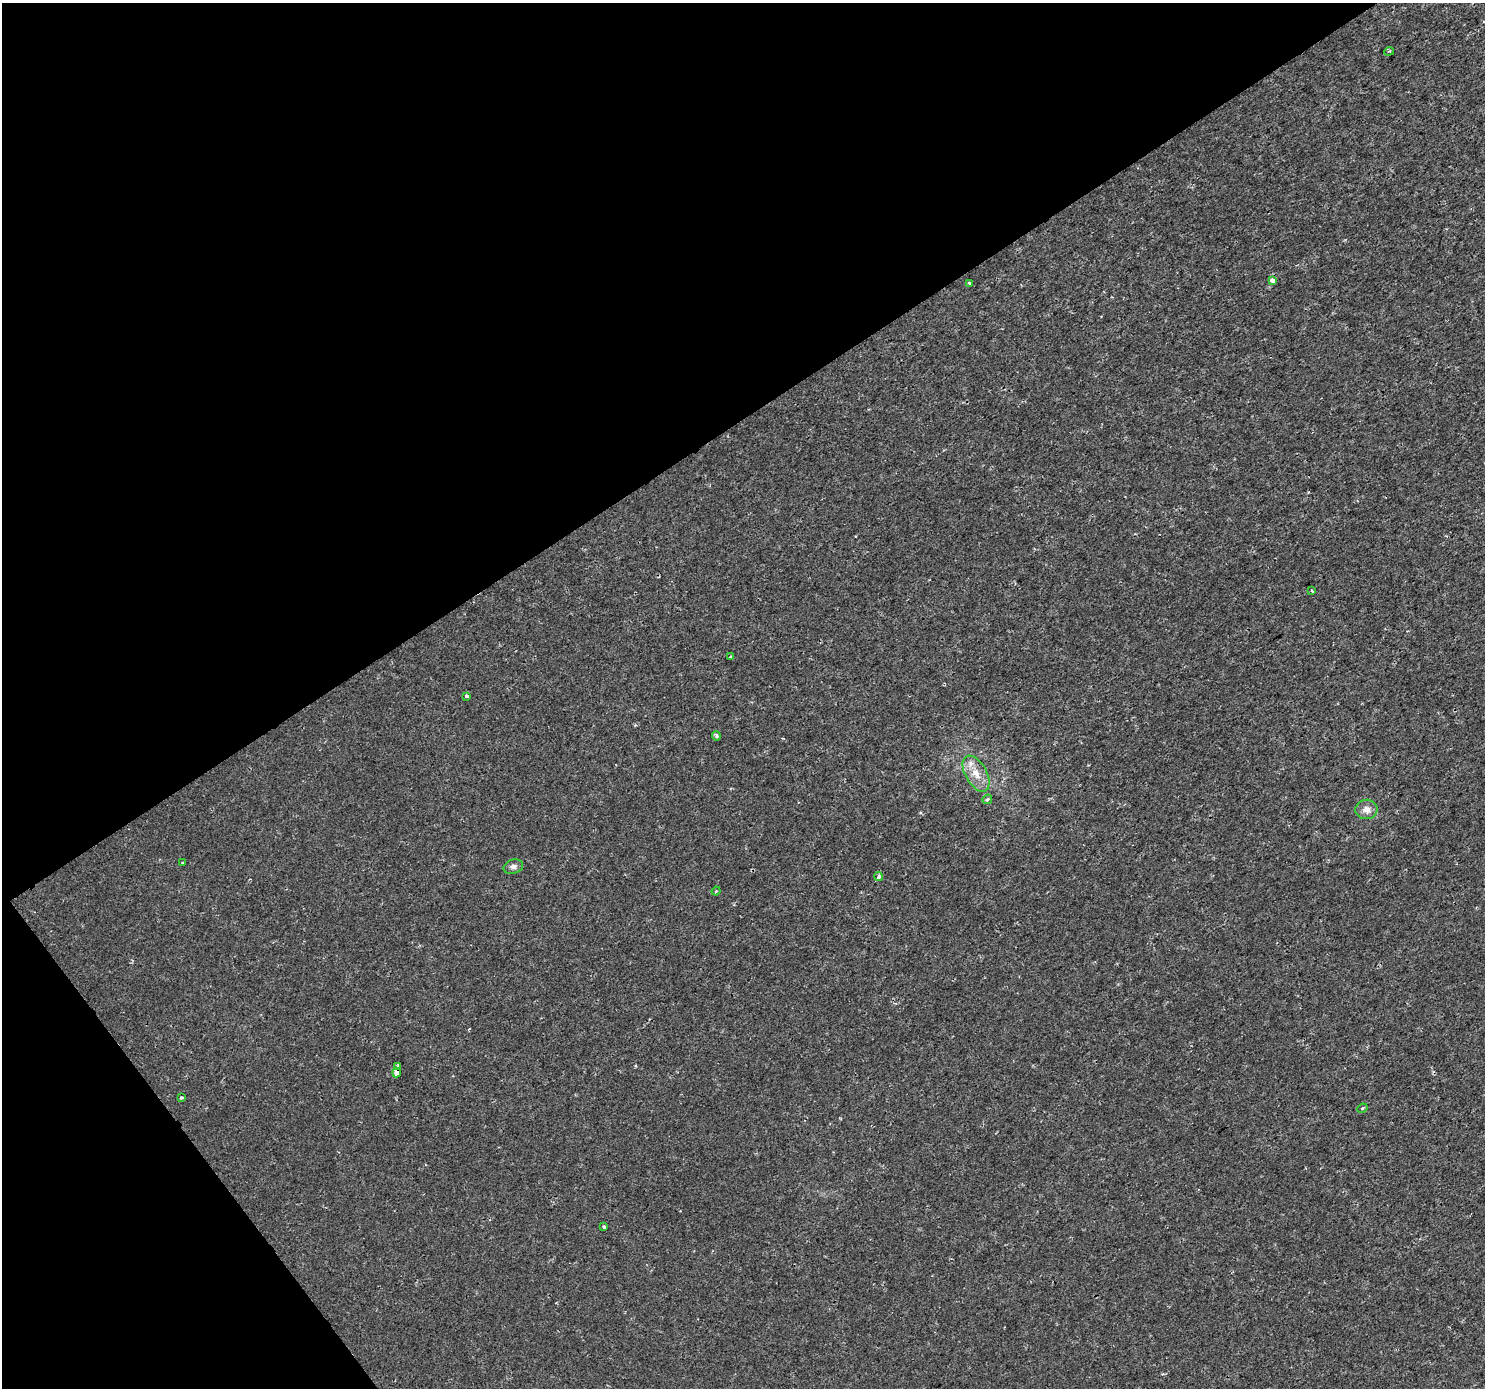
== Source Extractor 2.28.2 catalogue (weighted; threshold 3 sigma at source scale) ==
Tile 5 of 4 x 4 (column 1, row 2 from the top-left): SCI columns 5-1487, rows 2962-4347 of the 5937 x 5860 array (HDU 1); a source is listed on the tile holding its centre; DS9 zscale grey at full resolution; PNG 1487 x 1390 px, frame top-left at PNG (2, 3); each listed source drawn as its Kron ellipse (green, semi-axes under 4 px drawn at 4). Shown black and unused: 35% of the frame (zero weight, under 2 of 3 exposures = <1% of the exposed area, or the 3 px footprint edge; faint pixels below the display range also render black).
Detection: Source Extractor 2.28.2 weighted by HDU 2 'WHT'; one run over the whole footprint, this tile lists its part. Background 4.83e-04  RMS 0.0015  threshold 0.00658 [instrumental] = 3 sigma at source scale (4.5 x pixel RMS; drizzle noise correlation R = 1.50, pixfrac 1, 0.0396/0.0396 arcsec/px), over >= 5 px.
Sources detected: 20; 1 inside a brighter listed object's ellipse — not listed separately; the other 19 listed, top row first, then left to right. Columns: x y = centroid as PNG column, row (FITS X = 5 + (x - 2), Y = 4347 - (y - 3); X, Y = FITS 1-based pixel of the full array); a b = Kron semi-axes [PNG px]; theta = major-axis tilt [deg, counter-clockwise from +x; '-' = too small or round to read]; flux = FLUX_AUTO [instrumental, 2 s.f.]
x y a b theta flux
1389 51 5 3 - 0.17
1272 280 4 4 - 1.4
969 283 3 3 - 0.23
1312 591 4 3 - 0.2
730 657 3 3 - 0.24
467 696 3 3 - 0.66
716 736 5 4 - 0.29
976 774 20 10 -60 2.1
987 799 5 3 - 0.3
1366 809 11 10 - 1.1
182 862 3 2 - 0.13
513 867 10 7 17 0.58
879 877 4 4 - 0.64
716 891 4 3 - 0.14
398 1067 4 3 - 0.47
397 1073 5 4 - 2.3
181 1098 3 3 - 0.41
1362 1108 5 3 - 0.25
604 1227 3 3 - 0.34
Overlapping masked pixels (flux is a lower limit): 1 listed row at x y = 397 1073